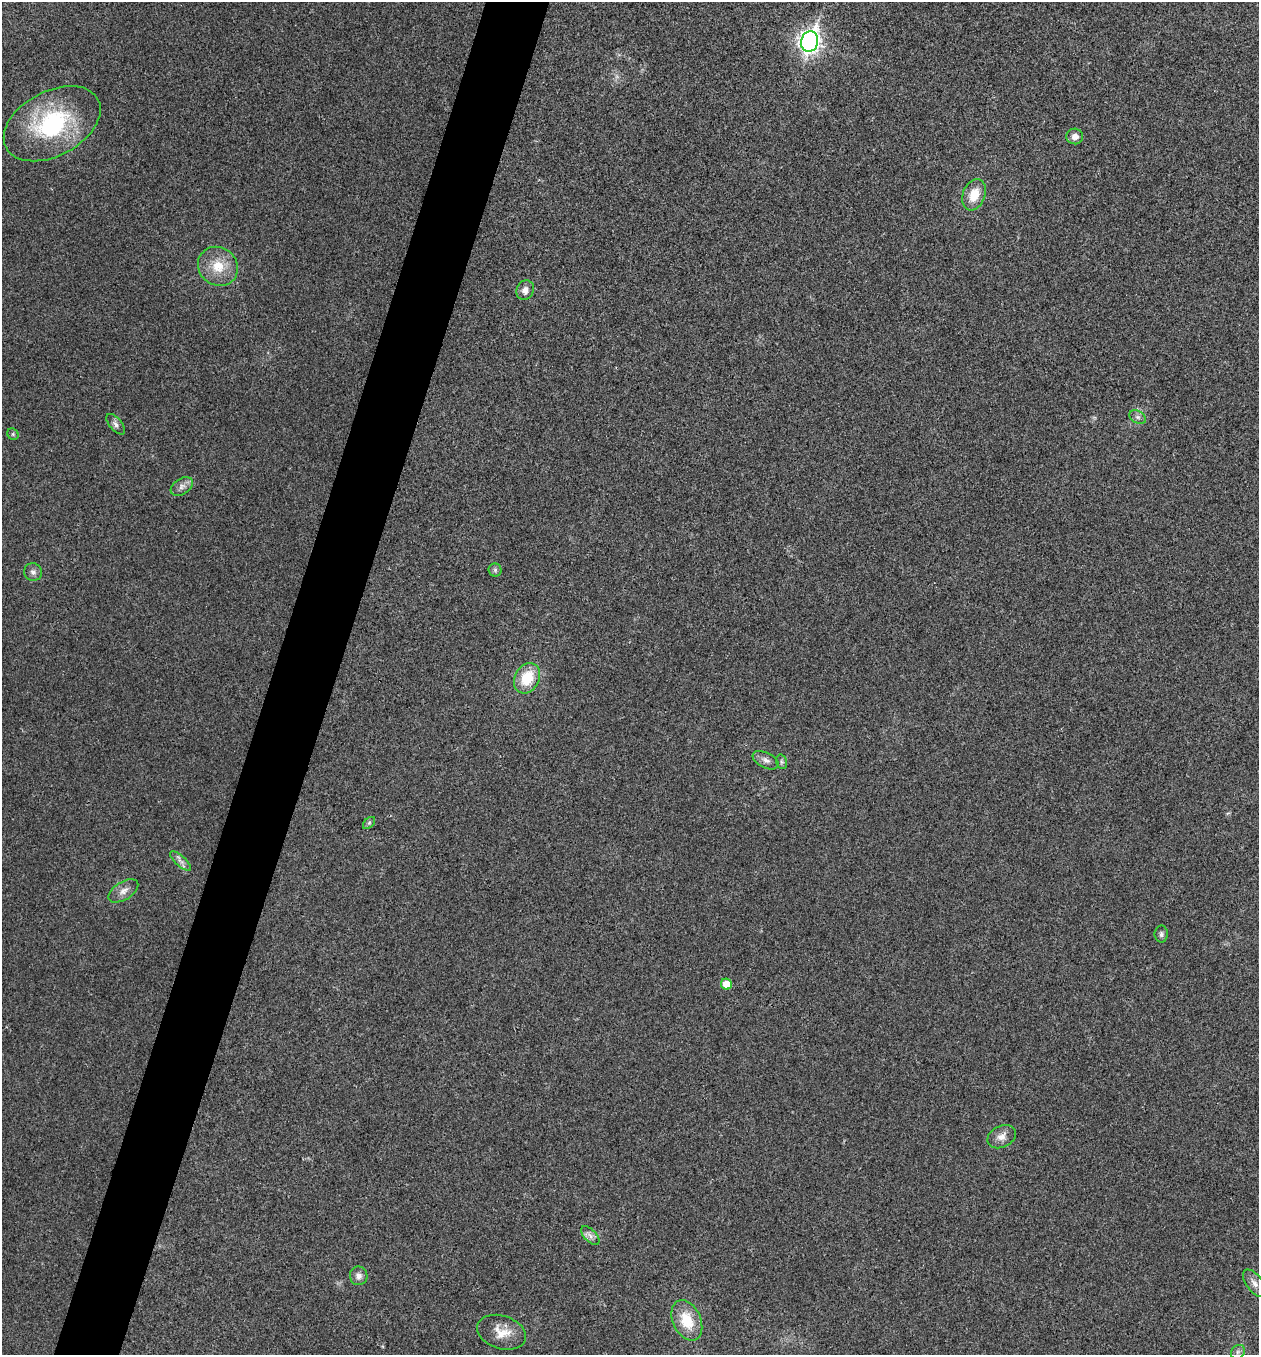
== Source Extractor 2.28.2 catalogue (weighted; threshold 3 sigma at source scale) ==
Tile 7 of 4 x 4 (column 3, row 2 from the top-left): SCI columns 2652-3908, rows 2713-4065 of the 5434 x 5422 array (HDU 1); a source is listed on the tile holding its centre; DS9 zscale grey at full resolution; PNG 1261 x 1357 px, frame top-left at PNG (2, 2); each listed source drawn as its Kron ellipse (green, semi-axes under 4 px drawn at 4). Shown black and unused: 5% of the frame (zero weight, under 3 of 4 exposures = <1% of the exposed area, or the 3 px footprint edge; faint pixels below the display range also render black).
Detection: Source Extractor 2.28.2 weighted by HDU 2 'WHT'; one run over the whole footprint, this tile lists its part. Background 0.0243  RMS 0.0053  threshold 0.0238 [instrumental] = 3 sigma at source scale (4.5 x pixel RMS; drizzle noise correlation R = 1.50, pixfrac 1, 0.05/0.05 arcsec/px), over >= 5 px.
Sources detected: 27; all 27 listed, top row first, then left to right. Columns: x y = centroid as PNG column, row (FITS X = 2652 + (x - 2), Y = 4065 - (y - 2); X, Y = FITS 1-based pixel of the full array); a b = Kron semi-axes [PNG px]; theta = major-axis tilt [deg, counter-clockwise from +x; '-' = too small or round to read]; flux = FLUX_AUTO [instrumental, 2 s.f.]
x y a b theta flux
810 41 10 8 73 290
52 124 52 32 28 62
1075 136 8 8 - 3.3
974 195 16 11 68 9.9
218 266 21 19 -38 13
525 290 10 8 63 3.3
1138 417 9 6 -26 1.7
116 424 12 6 -50 2
13 434 6 5 - 0.83
182 486 12 8 33 2.7
495 570 6 6 - 1.1
33 572 9 9 - 2.2
527 678 16 12 62 17
766 760 14 7 -25 2.7
782 762 7 5 -73 1.1
369 823 7 4 45 0.97
181 861 13 5 -42 2.2
123 891 16 9 32 4.1
1161 934 8 6 90 1.4
726 984 5 5 - 7.6
1002 1137 15 10 27 4.4
590 1235 11 6 -45 2.4
359 1276 9 9 - 2.8
1254 1283 16 8 -53 3.6
687 1320 21 14 -65 15
502 1332 25 16 -18 9.4
1238 1352 7 6 - 1.6